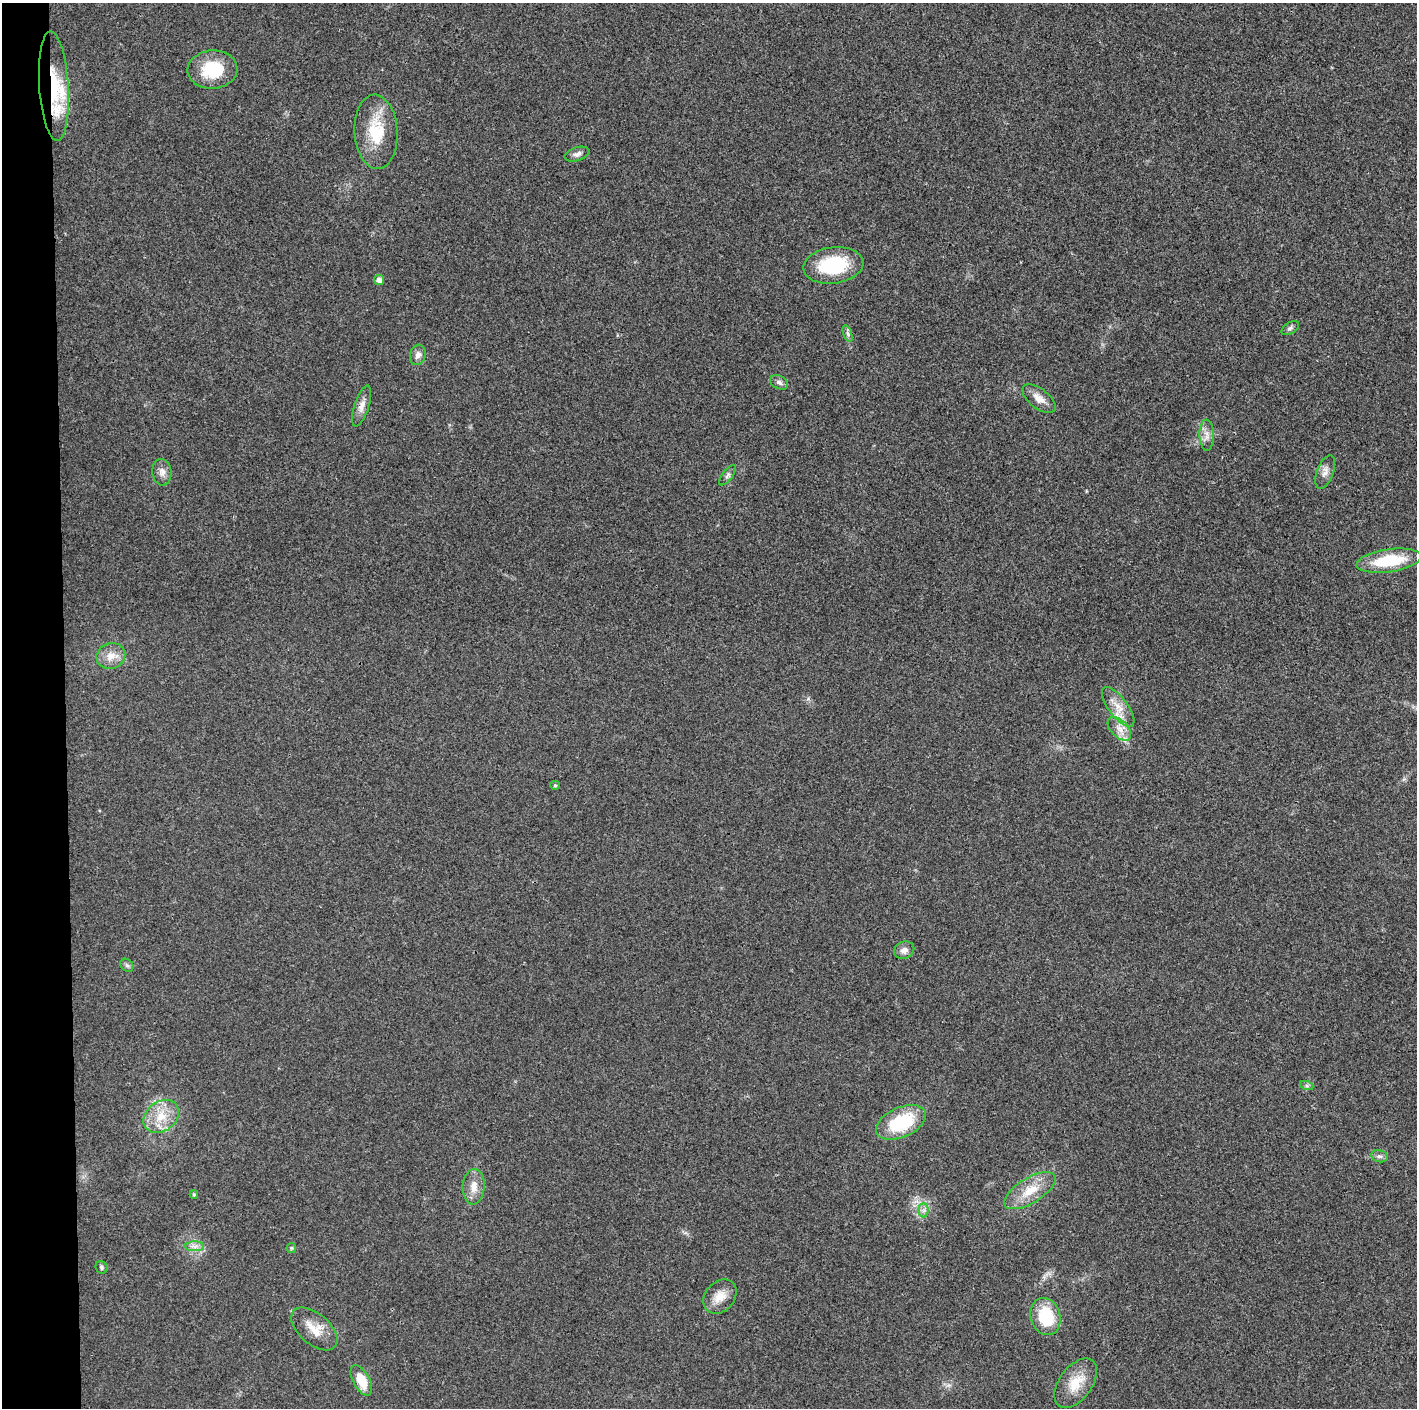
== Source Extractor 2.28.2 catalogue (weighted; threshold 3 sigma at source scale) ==
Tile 4 of 3 x 3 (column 1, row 2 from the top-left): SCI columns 2-1416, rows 1420-2825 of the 4245 x 4233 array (HDU 1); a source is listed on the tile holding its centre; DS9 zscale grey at full resolution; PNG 1419 x 1410 px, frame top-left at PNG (2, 3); each listed source drawn as its Kron ellipse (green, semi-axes under 4 px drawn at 4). Shown black and unused: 4% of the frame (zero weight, under 3 of 4 exposures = <1% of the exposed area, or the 3 px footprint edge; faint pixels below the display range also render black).
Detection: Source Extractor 2.28.2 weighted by HDU 2 'WHT'; one run over the whole footprint, this tile lists its part. Background 0.0207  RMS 0.0056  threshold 0.0251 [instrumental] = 3 sigma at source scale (4.5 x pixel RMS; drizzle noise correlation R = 1.50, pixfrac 1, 0.05/0.05 arcsec/px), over >= 5 px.
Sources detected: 42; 3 inside a brighter listed object's ellipse — not listed separately; the other 39 listed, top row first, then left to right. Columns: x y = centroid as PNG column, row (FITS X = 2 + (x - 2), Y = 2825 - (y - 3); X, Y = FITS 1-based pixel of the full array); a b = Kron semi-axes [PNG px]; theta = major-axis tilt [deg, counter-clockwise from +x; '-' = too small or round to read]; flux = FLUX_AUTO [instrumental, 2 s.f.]
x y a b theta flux
212 70 25 19 3 23
54 86 55 14 -86 30
376 132 37 21 -86 23
577 154 13 6 17 2.3
833 265 30 18 7 34
379 280 5 5 - 2.9
1290 328 10 5 33 1.5
848 334 9 4 -71 1.2
418 355 10 7 72 2.8
779 382 10 6 -27 1.9
1039 399 20 10 -38 5.7
362 406 21 7 72 3.9
1207 435 15 7 -88 3.8
162 472 13 9 -86 3.5
1325 472 17 8 69 3.8
727 475 12 5 53 1.6
1389 561 32 11 8 27
111 656 15 12 20 6.6
1118 707 23 9 -53 7.7
1119 729 14 8 -45 5
555 785 5 4 - 0.78
904 950 10 8 24 2.9
127 965 7 5 -44 1.3
1307 1086 7 4 -19 0.98
161 1116 19 14 37 12
901 1122 26 15 24 32
1379 1156 8 6 -12 1.6
474 1187 18 11 86 6.5
1030 1191 29 12 31 13
194 1194 4 3 - 0.77
924 1210 7 5 90 1.7
195 1246 9 5 0 2.3
291 1248 5 4 - 0.74
101 1267 6 5 - 1.1
720 1297 19 14 48 7.9
1045 1317 19 14 -73 25
314 1329 27 15 -41 10
361 1380 16 8 -61 12
1076 1383 28 16 53 13
Overlapping masked pixels (flux is a lower limit): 1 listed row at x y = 54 86